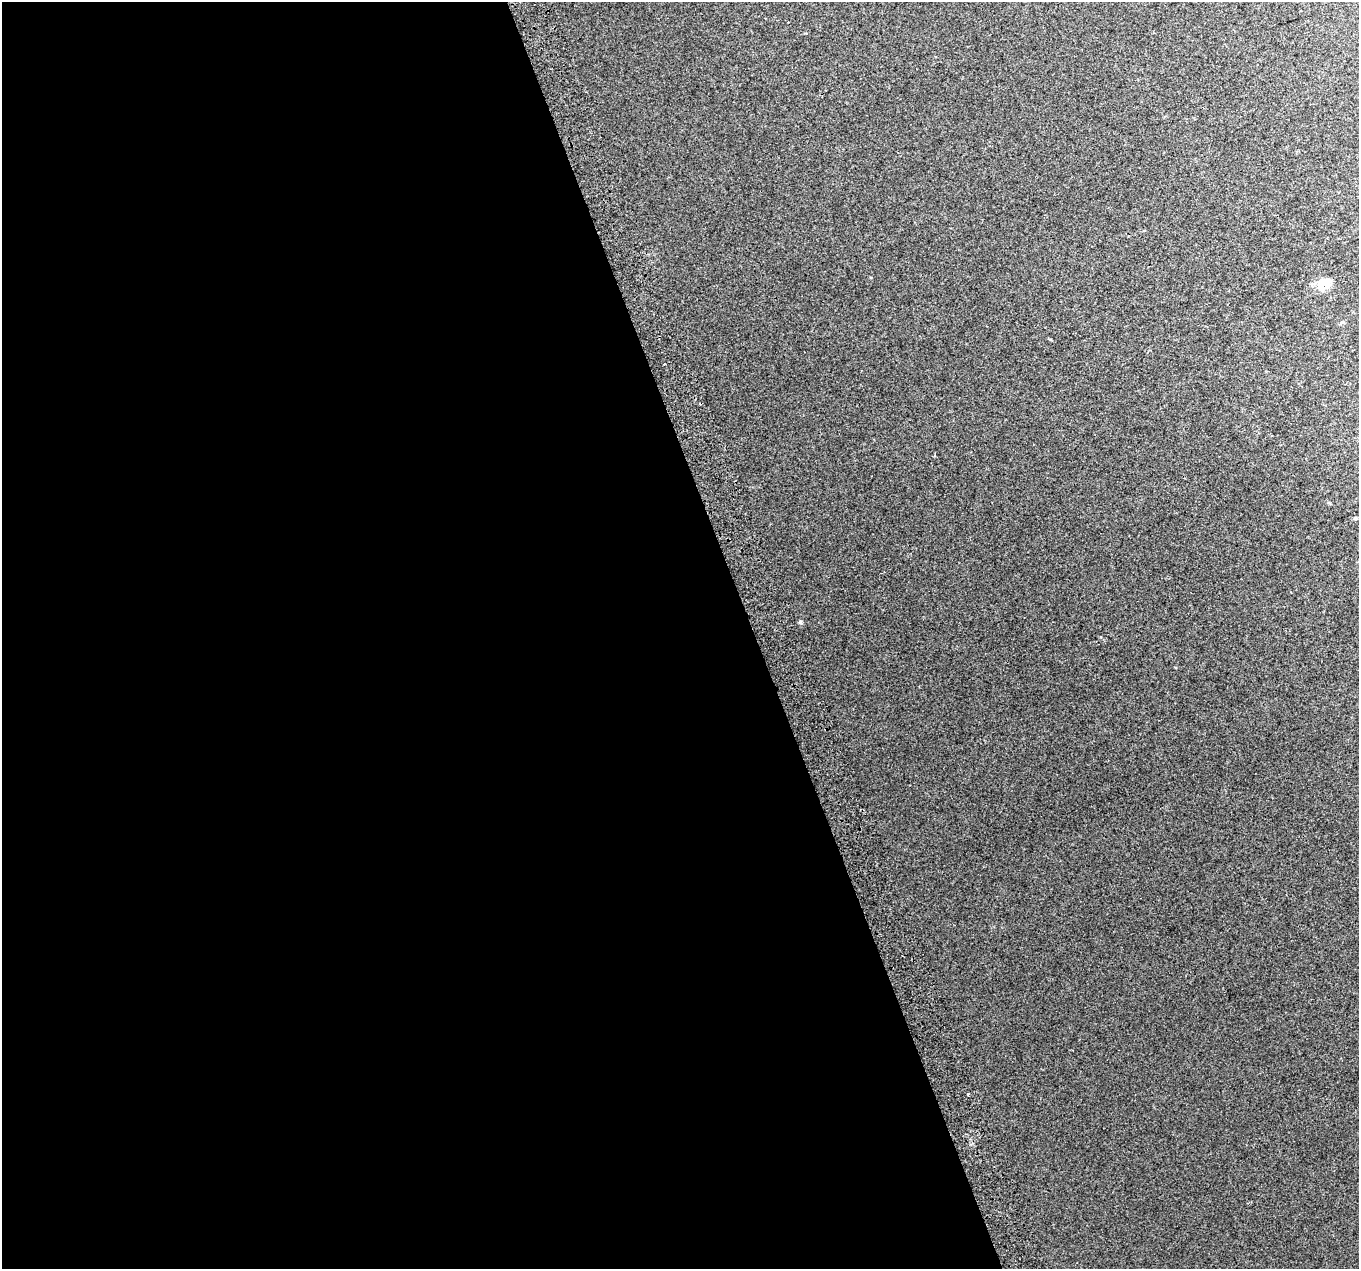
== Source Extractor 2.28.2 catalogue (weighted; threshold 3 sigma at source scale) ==
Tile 9 of 4 x 4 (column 1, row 3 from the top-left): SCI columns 43-1399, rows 1407-2673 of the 5515 x 5290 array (HDU 1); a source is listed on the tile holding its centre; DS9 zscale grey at full resolution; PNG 1361 x 1271 px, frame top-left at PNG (2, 2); no overlay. Shown black and unused: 55% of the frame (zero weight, under 2 of 3 exposures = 2% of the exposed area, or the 3 px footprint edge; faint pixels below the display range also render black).
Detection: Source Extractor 2.28.2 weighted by HDU 2 'WHT'; one run over the whole footprint, this tile lists its part. Background 0.00879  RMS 0.007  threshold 0.0314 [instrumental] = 3 sigma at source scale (4.5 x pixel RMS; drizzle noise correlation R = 1.50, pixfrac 1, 0.0396/0.0396 arcsec/px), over >= 5 px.
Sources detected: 6; all 6 listed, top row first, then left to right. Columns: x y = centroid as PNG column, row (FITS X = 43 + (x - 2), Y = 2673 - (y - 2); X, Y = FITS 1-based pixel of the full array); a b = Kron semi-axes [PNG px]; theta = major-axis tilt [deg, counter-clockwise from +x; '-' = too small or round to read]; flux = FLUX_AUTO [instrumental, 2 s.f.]
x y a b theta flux
1324 284 18 13 28 11
1341 323 6 3 55 0.87
700 404 3 2 - 0.86
1356 519 7 3 19 0.89
800 622 6 5 - 1.1
968 1094 3 3 - 2.9